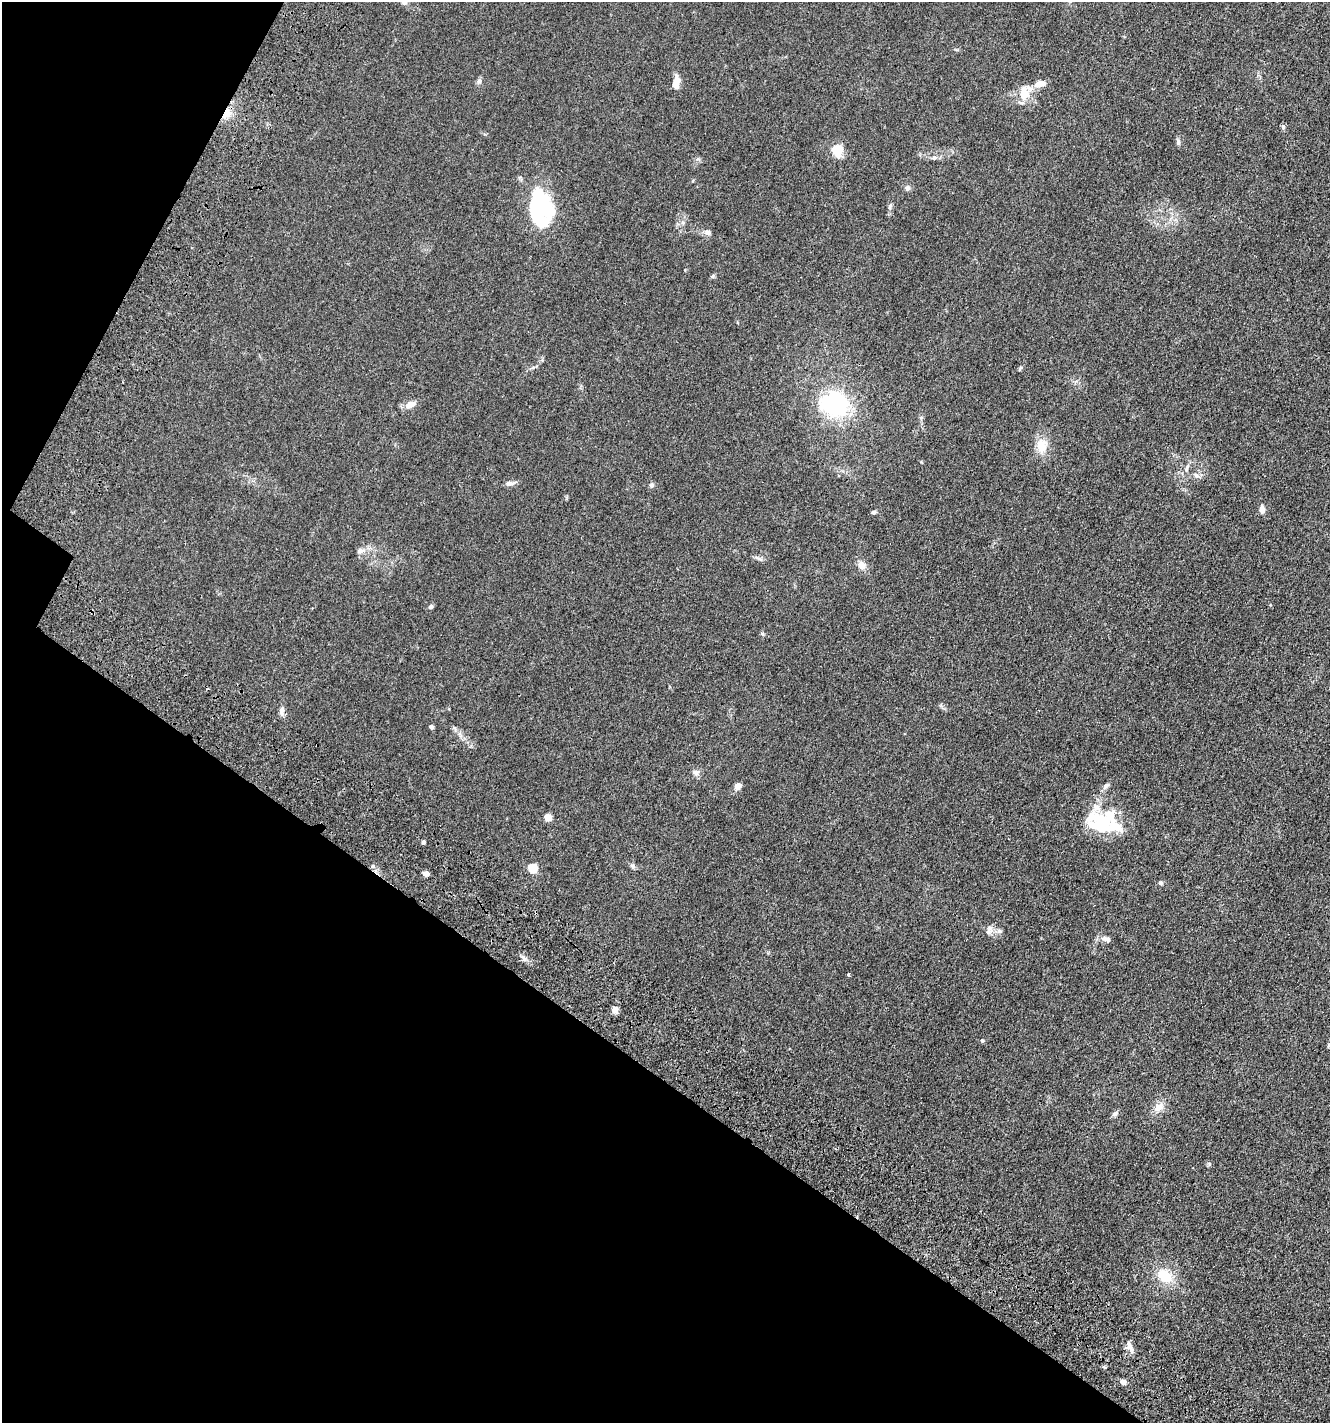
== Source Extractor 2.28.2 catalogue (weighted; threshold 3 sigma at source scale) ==
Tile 9 of 4 x 4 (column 1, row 3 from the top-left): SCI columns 490-1817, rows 1630-3050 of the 6106 x 6096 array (HDU 1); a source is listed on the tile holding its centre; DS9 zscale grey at full resolution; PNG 1332 x 1425 px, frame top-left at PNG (2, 2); no overlay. Shown black and unused: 29% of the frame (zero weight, under 3 of 4 exposures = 11% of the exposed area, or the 3 px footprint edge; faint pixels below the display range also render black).
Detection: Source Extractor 2.28.2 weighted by HDU 2 'WHT'; one run over the whole footprint, this tile lists its part. Background 0.0444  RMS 0.0053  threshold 0.0239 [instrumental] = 3 sigma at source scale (4.5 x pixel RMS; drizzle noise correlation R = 1.50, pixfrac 1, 0.05/0.05 arcsec/px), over >= 5 px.
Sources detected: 63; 6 inside a brighter object's white glare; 1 cosmic-ray / hot-pixel residue — not listed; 3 inside a brighter listed object's ellipse — not listed separately; the other 53 listed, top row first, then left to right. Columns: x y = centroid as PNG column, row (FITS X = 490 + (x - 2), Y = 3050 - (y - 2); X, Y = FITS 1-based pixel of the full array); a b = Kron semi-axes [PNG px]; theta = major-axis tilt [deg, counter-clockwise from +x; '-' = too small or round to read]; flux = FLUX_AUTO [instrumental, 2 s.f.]
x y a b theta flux
404 2 8 7 - 2
479 81 8 6 64 1.4
676 82 12 6 81 6.1
1025 92 24 16 69 8.6
226 114 13 8 59 6
1283 127 7 5 -61 1
1178 143 8 5 65 1.1
837 150 8 7 - 15
934 158 6 5 - 0.93
907 188 7 6 - 1.5
890 206 8 4 64 1.1
540 209 40 18 55 26
708 232 10 7 -23 1.8
713 276 6 4 70 0.7
1020 368 7 4 63 0.65
410 404 12 7 21 4.3
835 404 29 26 -8 50
1042 446 22 14 -89 8.1
1186 468 13 6 71 2.2
1196 475 9 4 -35 1.3
839 476 3 3 - 0.46
510 483 14 6 7 1.9
652 485 7 7 - 1.1
1262 509 10 6 -87 2.3
873 512 5 5 - 0.96
360 551 10 8 18 2.3
862 565 11 9 -47 3.4
431 607 6 5 - 1.2
282 710 13 6 80 2.2
431 727 4 4 - 1.6
454 728 9 5 -48 1.3
696 773 9 8 - 2
738 786 8 6 52 3.5
1106 786 11 5 45 1.5
547 817 5 5 - 10
1106 827 41 19 8 20
423 842 5 4 - 0.98
632 866 8 6 -44 1.3
532 868 5 5 - 19
426 874 6 5 - 2.4
1161 883 6 5 - 1.1
988 932 14 9 49 3
1106 939 14 6 -21 2.2
524 958 8 5 -45 1.5
849 975 3 3 - 0.9
615 1009 8 7 - 2.6
982 1040 5 4 - 0.62
1159 1107 15 10 36 4.7
1115 1114 9 6 33 1.4
1209 1164 5 5 - 0.7
1165 1276 21 15 -37 12
1129 1345 14 7 -80 3.1
1123 1382 7 5 -24 2.6
Overlapping masked pixels (flux is a lower limit): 1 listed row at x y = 226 114
Isophote crosses this tile's border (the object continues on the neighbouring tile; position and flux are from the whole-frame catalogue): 1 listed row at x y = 404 2